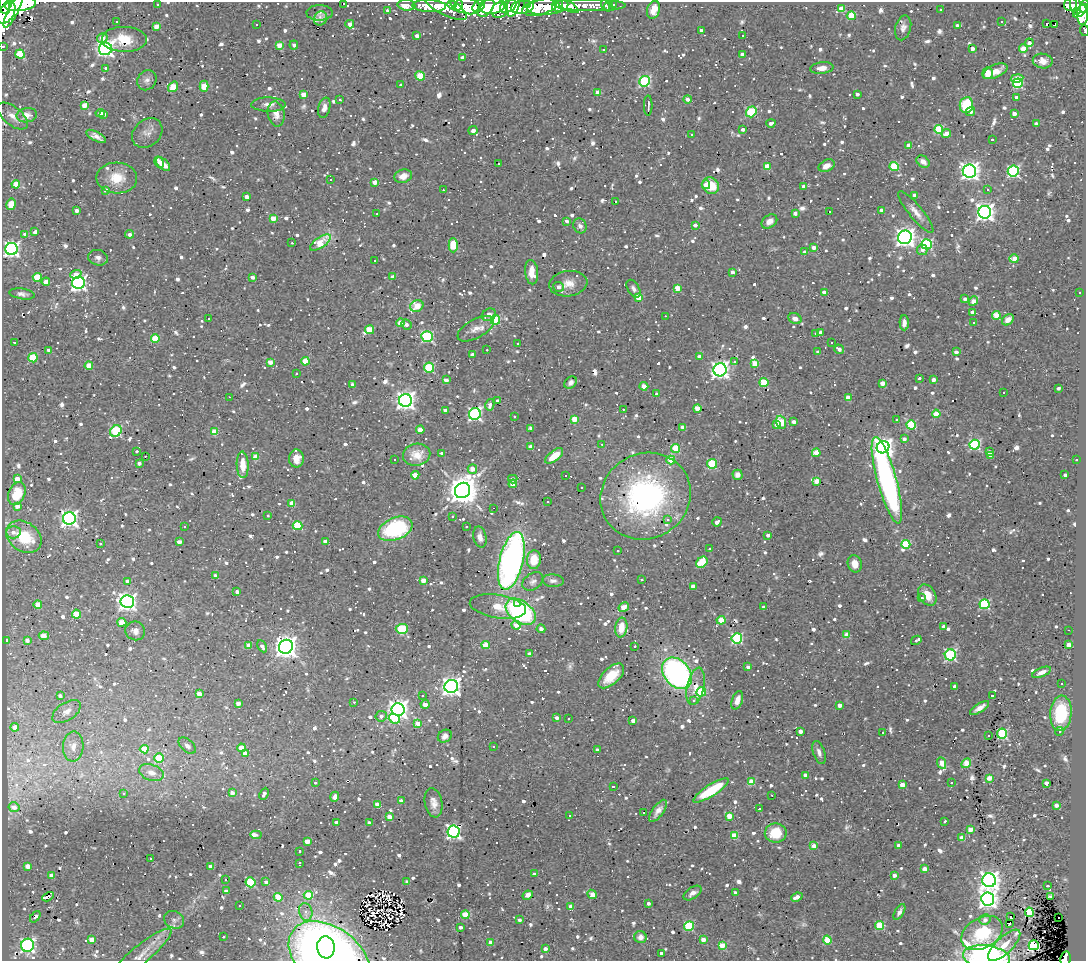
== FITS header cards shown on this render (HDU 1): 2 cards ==
NAXIS1  =                 1084
NAXIS2  =                  959

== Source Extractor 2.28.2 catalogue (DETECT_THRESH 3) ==
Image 1084 x 959 px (HDU 1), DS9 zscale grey, 1 PNG px = 1 image px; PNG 1088 x 963 px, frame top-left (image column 1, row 959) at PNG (2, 2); each listed source drawn as its Kron ellipse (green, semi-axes under 4 px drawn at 4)
Background 0.236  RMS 0.02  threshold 0.0601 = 3 sigma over >= 5 px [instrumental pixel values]
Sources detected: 1488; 3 with non-positive FLUX_AUTO (blend fragments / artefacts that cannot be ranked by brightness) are neither listed nor drawn; of the other 1485, the 500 brightest by FLUX_AUTO listed and drawn (985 fainter detections omitted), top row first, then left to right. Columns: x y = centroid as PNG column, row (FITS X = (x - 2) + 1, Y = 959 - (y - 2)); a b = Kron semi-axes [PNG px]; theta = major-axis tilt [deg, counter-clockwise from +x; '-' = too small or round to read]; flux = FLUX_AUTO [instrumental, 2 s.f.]
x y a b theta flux
343 3 3 3 - 19
20 4 16 7 5 3700
614 4 3 3 - 6.2
5 5 9 5 -74 1400
157 5 3 3 - 51
406 5 9 5 -3 30
452 5 5 4 - 260
466 5 15 8 -16 680
527 5 4 4 - 180
590 5 36 6 -1 150
605 5 6 3 -69 8.6
1071 5 6 6 - 140
1076 5 10 5 -81 200
429 6 17 6 -3 240
445 6 24 8 -28 250
458 6 6 4 49 370
479 6 7 5 42 320
493 6 12 8 13 860
508 6 9 5 30 480
513 6 10 6 72 560
548 6 21 8 6 300
557 6 6 6 - 510
568 6 12 4 -30 180
1084 6 6 4 69 230
486 7 11 6 53 580
522 7 11 6 8 600
540 7 18 8 13 520
608 7 5 3 - 6.3
841 8 4 4 - 27
500 10 8 7 - 550
653 10 9 6 73 15
941 10 3 3 - 6.5
13 11 19 5 63 1600
388 11 4 3 - 7.6
1081 11 9 4 40 350
6 13 12 7 57 2500
320 13 13 7 0 5.6
1082 15 10 5 -88 340
851 16 4 4 - 56
320 18 7 6 - 6.3
1002 21 3 3 - 26
117 22 3 3 - 5.8
350 24 4 4 - 11
1046 24 3 3 - 180
257 25 3 3 - 14
957 25 4 3 - 5.9
1054 25 3 2 - 5.8
157 26 4 3 - 23
903 28 12 7 75 7.8
701 30 3 3 - 6
1084 30 6 2 -81 6.8
743 35 3 2 - 5.7
417 36 4 3 - 8.8
102 38 5 4 - 16
124 39 22 12 -1 33
1029 43 4 4 - 7.9
279 45 4 4 - 17
294 45 4 4 - 5.9
3 46 3 2 - 8.6
105 49 6 6 - 520
604 49 3 3 - 5.9
972 49 3 3 - 8.5
1023 49 4 4 - 28
20 54 5 4 - 54
742 55 4 4 - 9.6
463 58 4 3 - 11
1043 61 10 7 -8 11
822 68 11 6 6 11
106 69 3 3 - 6.5
995 71 13 6 24 15
988 73 6 5 - 17
420 76 5 4 - 45
1017 79 6 4 10 15
147 80 10 9 - 7
644 81 5 5 - 160
1018 83 5 5 - 120
401 85 3 3 - 34
204 86 5 4 - 37
173 87 6 4 54 40
598 92 4 4 - 17
857 94 4 3 - 5.6
303 95 4 4 - 18
1016 97 3 3 - 6.3
687 99 4 3 - 8
340 100 3 3 - 10
268 104 17 7 -1 9.5
84 105 4 4 - 20
648 105 10 2 89 6.9
966 105 8 6 84 58
324 108 10 6 75 8.5
970 111 5 4 - 5.9
751 112 5 5 - 120
100 113 4 4 - 12
104 114 3 3 - 6
276 114 12 8 -78 13
1014 114 4 4 - 13
27 115 10 7 9 14
13 116 18 9 -39 12
771 123 4 3 - 5.4
1036 124 3 3 - 9.2
743 129 3 3 - 6
473 130 4 3 - 6.1
939 130 4 4 - 81
147 133 17 13 42 11
946 133 5 4 - 12
692 135 3 3 - 6.2
96 136 11 4 -28 7.6
992 139 3 3 - 24
909 145 4 4 - 16
159 162 6 3 -61 12
923 162 7 5 -38 10
499 163 3 3 - 5.7
163 164 8 5 -43 14
767 166 4 4 - 28
827 166 8 5 26 11
894 166 4 4 - 67
969 171 6 6 - 730
1013 171 5 5 - 190
403 176 9 6 18 13
117 178 20 15 -2 31
330 180 3 3 - 58
375 182 4 4 - 17
16 184 4 4 - 31
706 185 4 4 - 12
711 186 9 7 -46 39
804 186 3 3 - 7
988 189 3 3 - 20
106 190 4 3 - 18
443 190 3 2 - 5.3
915 195 4 4 - 7.2
246 197 4 4 - 10
615 202 3 2 - 420
11 204 6 4 77 21
882 210 4 3 - 7.2
77 211 4 3 - 8.5
829 212 3 3 - 48
916 212 26 6 -50 13
985 212 6 6 - 800
795 213 4 3 - 7
377 214 3 3 - 5.3
273 218 4 4 - 19
567 221 4 3 - 5.5
769 221 8 6 37 9.2
695 225 4 3 - 7.8
580 226 8 6 -63 6
35 232 4 4 - 9.5
25 234 4 3 - 9.7
130 234 4 4 - 6.8
905 237 7 6 - 910
320 242 12 5 35 45
292 243 3 3 - 6.7
927 244 5 5 - 150
453 245 7 4 89 55
814 247 4 3 - 8.3
12 249 6 6 - 530
922 250 5 5 - 7.2
805 252 4 3 - 8.8
98 258 10 7 -13 6.4
1014 259 5 4 - 26
375 261 3 3 - 35
532 272 12 6 -84 19
732 272 4 3 - 7.7
76 274 6 4 20 15
37 277 4 4 - 45
252 277 4 3 - 8.2
393 277 4 3 - 12
46 282 4 4 - 14
79 283 6 6 - 490
568 284 19 12 8 19
559 287 5 5 - 7.4
677 288 4 4 - 29
633 289 10 5 -58 5.4
824 292 4 3 - 7.8
1080 293 3 3 - 26
22 294 13 5 -9 5.7
639 298 4 4 - 29
965 299 3 3 - 6
973 301 5 4 - 15
417 306 7 5 26 35
972 312 3 3 - 5.4
489 315 7 6 - 15
996 315 4 4 - 36
665 316 3 2 - 8.5
208 319 3 3 - 13
795 319 7 5 -27 8.5
495 320 5 4 - 81
1008 320 6 5 - 11
400 323 4 4 - 22
904 323 7 4 -89 8
974 323 3 3 - 160
406 325 5 5 - 5.6
476 329 20 9 29 13
369 330 4 4 - 36
816 333 3 3 - 9.2
820 333 4 3 - 13
427 336 6 5 - 180
155 338 4 4 - 40
14 342 3 3 - 9.8
518 343 3 3 - 8.9
832 343 3 3 - 88
839 349 5 4 - 7.4
49 350 3 3 - 5.5
487 350 3 3 - 6.8
818 352 4 3 - 6.4
956 352 4 3 - 7.4
472 355 3 3 - 6.9
699 356 4 3 - 5.6
33 358 5 4 - 67
305 361 4 4 - 30
270 362 4 3 - 17
735 362 3 3 - 8.3
755 363 4 4 - 25
89 366 4 4 - 33
429 368 5 5 - 100
720 370 6 6 - 620
296 374 3 3 - 35
920 378 3 3 - 8.1
446 380 4 3 - 8.8
933 380 4 3 - 10
571 382 7 5 46 5.7
764 383 4 4 - 57
882 383 4 4 - 16
352 385 4 4 - 5.4
644 386 4 4 - 19
1058 388 4 3 - 5.4
1003 393 3 3 - 90
657 394 3 3 - 11
229 397 3 2 - 30
848 398 4 4 - 18
405 400 6 6 - 790
498 401 4 3 - 6.9
490 405 5 4 - 7.4
697 408 4 4 - 22
623 409 3 2 - 7.5
445 410 4 3 - 6.3
475 414 6 5 - 300
936 414 4 4 - 33
514 416 3 3 - 6.5
574 419 4 4 - 27
896 420 3 3 - 31
781 422 7 5 -71 49
794 422 4 3 - 7.5
776 424 4 4 - 7.1
911 425 4 4 - 72
683 427 4 4 - 14
531 428 4 4 - 7.1
420 430 4 4 - 23
116 431 6 5 - 140
214 432 4 4 - 33
904 439 4 4 - 6
602 444 3 2 - 6.7
975 445 5 5 - 160
531 447 4 4 - 14
883 447 6 6 - 720
676 448 4 4 - 56
137 451 3 3 - 28
990 452 4 3 - 5.9
442 453 3 3 - 5.7
816 453 4 4 - 25
417 455 14 11 12 22
990 455 4 4 - 16
145 456 2 2 - 5.6
554 456 10 5 38 27
256 457 4 4 - 24
296 458 9 7 89 15
394 459 3 3 - 41
671 460 4 4 - 44
1077 460 3 3 - 12
139 463 4 3 - 5.3
712 464 5 4 - 91
243 465 13 6 -88 20
472 469 5 4 - 13
415 475 4 4 - 16
566 475 3 3 - 11
737 475 5 5 - 5.9
1065 475 4 3 - 5.7
17 479 4 4 - 19
513 479 5 4 - 5.8
887 480 45 9 -75 400
817 481 4 4 - 27
513 484 4 4 - 22
581 487 3 3 - 16
463 490 8 7 - 2800
17 494 12 8 66 34
645 496 46 42 32 310
547 502 3 3 - 36
292 503 4 4 - 25
17 506 4 3 - 10
494 508 3 2 - 6.4
268 515 3 3 - 8.5
452 516 3 3 - 7
69 519 6 6 - 620
668 520 3 3 - 100
717 522 5 3 - 10
184 526 3 3 - 12
298 526 5 4 - 86
466 527 3 3 - 9.6
395 529 18 11 22 130
13 532 7 6 - 7.2
768 535 4 3 - 5.9
24 537 19 14 -35 51
480 537 11 6 -78 9
325 541 4 3 - 8.5
179 542 4 3 - 11
100 543 3 3 - 21
906 544 4 4 - 71
710 549 3 3 - 12
618 551 3 3 - 6
534 560 9 7 85 27
511 561 29 12 77 490
702 562 6 5 - 53
855 564 9 7 -77 13
215 576 4 3 - 8.6
423 580 4 4 - 18
642 580 3 3 - 8.9
128 581 4 3 - 13
533 581 11 8 34 6.1
553 581 11 6 -3 5.5
693 586 4 4 - 19
237 592 4 3 - 6.5
927 595 12 8 -57 19
922 598 3 3 - 60
127 602 7 6 - 640
38 604 4 4 - 20
517 604 3 3 - 53
984 604 5 4 - 130
498 606 28 11 -9 26
624 607 5 4 - 31
764 607 3 3 - 5.6
521 612 17 10 -36 250
76 614 4 4 - 37
721 620 4 4 - 43
122 622 4 4 - 29
516 625 4 4 - 14
944 626 4 3 - 5.8
621 628 10 6 82 22
402 629 6 5 - 86
541 629 4 4 - 7.4
1068 630 3 2 - 16
135 631 10 9 - 7.1
847 635 4 4 - 22
44 636 5 4 - 32
737 638 5 5 - 150
7 640 3 3 - 5.8
27 640 4 4 - 7.5
916 640 5 3 - 12
486 645 4 4 - 32
1068 645 4 3 - 21
249 646 4 4 - 17
262 646 6 4 -60 5.6
635 646 4 3 - 10
286 647 7 6 - 1400
529 654 4 4 - 5.5
950 655 5 5 - 200
748 667 4 3 - 7.3
1041 672 10 4 23 7.9
677 673 17 13 -49 400
611 676 16 8 43 29
1061 683 3 3 - 30
451 686 7 6 - 820
696 686 19 8 78 20
954 686 3 3 - 5.4
701 692 5 4 - 70
199 694 4 4 - 20
60 696 3 3 - 5.6
422 696 3 2 - 67
992 696 3 3 - 140
693 700 3 3 - 5.4
737 700 9 5 71 11
354 702 3 2 - 6.5
238 703 4 3 - 9.5
425 704 4 4 - 17
839 705 4 3 - 14
980 708 11 4 33 8.7
398 710 6 6 - 930
66 712 16 9 34 9.7
1061 713 18 10 86 82
381 716 6 5 - 5.8
556 718 4 4 - 5.4
394 719 6 4 -20 48
568 719 3 3 - 58
633 720 4 4 - 10
418 723 4 4 - 18
15 727 4 4 - 11
800 731 4 3 - 11
1059 731 4 3 - 61
883 733 3 3 - 23
1002 734 5 5 - 130
989 735 3 3 - 7.5
445 736 7 6 - 8.1
73 746 15 10 88 13
187 746 10 6 -42 6.3
493 746 3 3 - 17
241 748 4 4 - 21
144 749 4 4 - 33
597 750 3 3 - 5.3
819 752 12 6 -71 6.8
245 753 4 4 - 10
159 758 5 4 - 53
942 763 6 4 -66 24
966 763 5 4 - 40
151 773 13 8 -19 13
805 775 4 4 - 11
989 778 4 3 - 26
751 782 4 4 - 36
315 783 3 3 - 19
951 783 3 3 - 6.3
1046 783 4 3 - 13
902 785 4 4 - 20
613 787 3 3 - 16
711 790 21 5 32 59
123 793 3 3 - 20
232 793 4 4 - 8.7
264 794 6 4 64 5.8
772 795 3 2 - 29
335 797 5 4 - 11
401 801 4 3 - 5.8
434 803 15 8 -79 12
378 805 4 4 - 21
1056 805 4 3 - 9.1
14 807 5 5 - 8.4
759 809 3 3 - 24
658 811 13 5 54 9.4
644 813 3 3 - 290
570 815 3 3 - 5.3
729 816 4 4 - 26
389 817 4 4 - 15
336 822 3 3 - 5.8
944 822 3 3 - 5.9
369 823 4 3 - 7.3
970 829 4 4 - 22
454 832 6 6 - 410
776 833 11 9 1 42
256 835 6 3 -4 63
734 836 4 4 - 38
962 838 4 4 - 22
307 841 4 4 - 18
898 845 4 3 - 5.5
814 846 4 3 - 20
299 852 3 3 - 5.7
151 858 3 3 - 11
299 863 4 3 - 15
28 866 4 4 - 16
211 866 4 3 - 12
924 869 4 3 - 15
534 874 3 3 - 5.7
52 875 4 4 - 19
894 875 4 3 - 10
225 880 3 3 - 8.5
989 880 7 6 - 910
251 882 5 5 - 91
266 882 3 3 - 7.3
407 882 3 3 - 8.6
1048 886 3 3 - 21
226 891 4 3 - 12
692 893 10 5 34 7.9
735 893 3 3 - 7.9
592 894 5 4 - 21
308 895 4 4 - 49
528 895 5 3 - 37
48 897 6 3 28 38
278 897 4 4 - 40
797 897 6 4 24 10
1050 897 4 3 - 8.9
988 899 6 6 - 740
648 903 3 3 - 5.4
240 906 3 3 - 36
571 906 4 3 - 17
306 912 9 6 -76 6.5
899 912 9 4 60 5.4
1029 912 4 4 - 71
465 915 4 4 - 45
1010 916 3 3 - 15
35 917 7 4 52 8.2
1058 918 3 2 - 73
174 920 10 8 -25 7
519 920 4 3 - 6.1
985 920 6 5 - 8.1
1009 924 3 3 - 6.2
689 926 5 4 - 87
880 926 4 4 - 58
460 927 3 3 - 5.5
982 933 22 15 30 76
223 937 3 3 - 16
640 937 6 6 - 6.4
703 939 4 4 - 13
92 940 4 4 - 19
827 940 4 4 - 46
491 943 4 4 - 20
27 945 6 6 - 310
722 945 4 4 - 32
1004 945 21 8 44 23
1034 945 5 5 - 150
326 947 11 9 -85 450
545 949 4 4 - 6.9
662 953 4 3 - 9.5
141 955 39 9 40 21
329 957 45 30 -37 770
986 957 24 11 -8 560
1065 958 7 5 78 26
At the frame edge (FLAGS 8, measured only in part): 9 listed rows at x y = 343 3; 20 4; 5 5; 1084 6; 1084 30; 3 46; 329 957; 986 957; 1065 958
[985 fainter detections neither listed nor drawn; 3 non-positive-flux detections neither listed nor drawn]